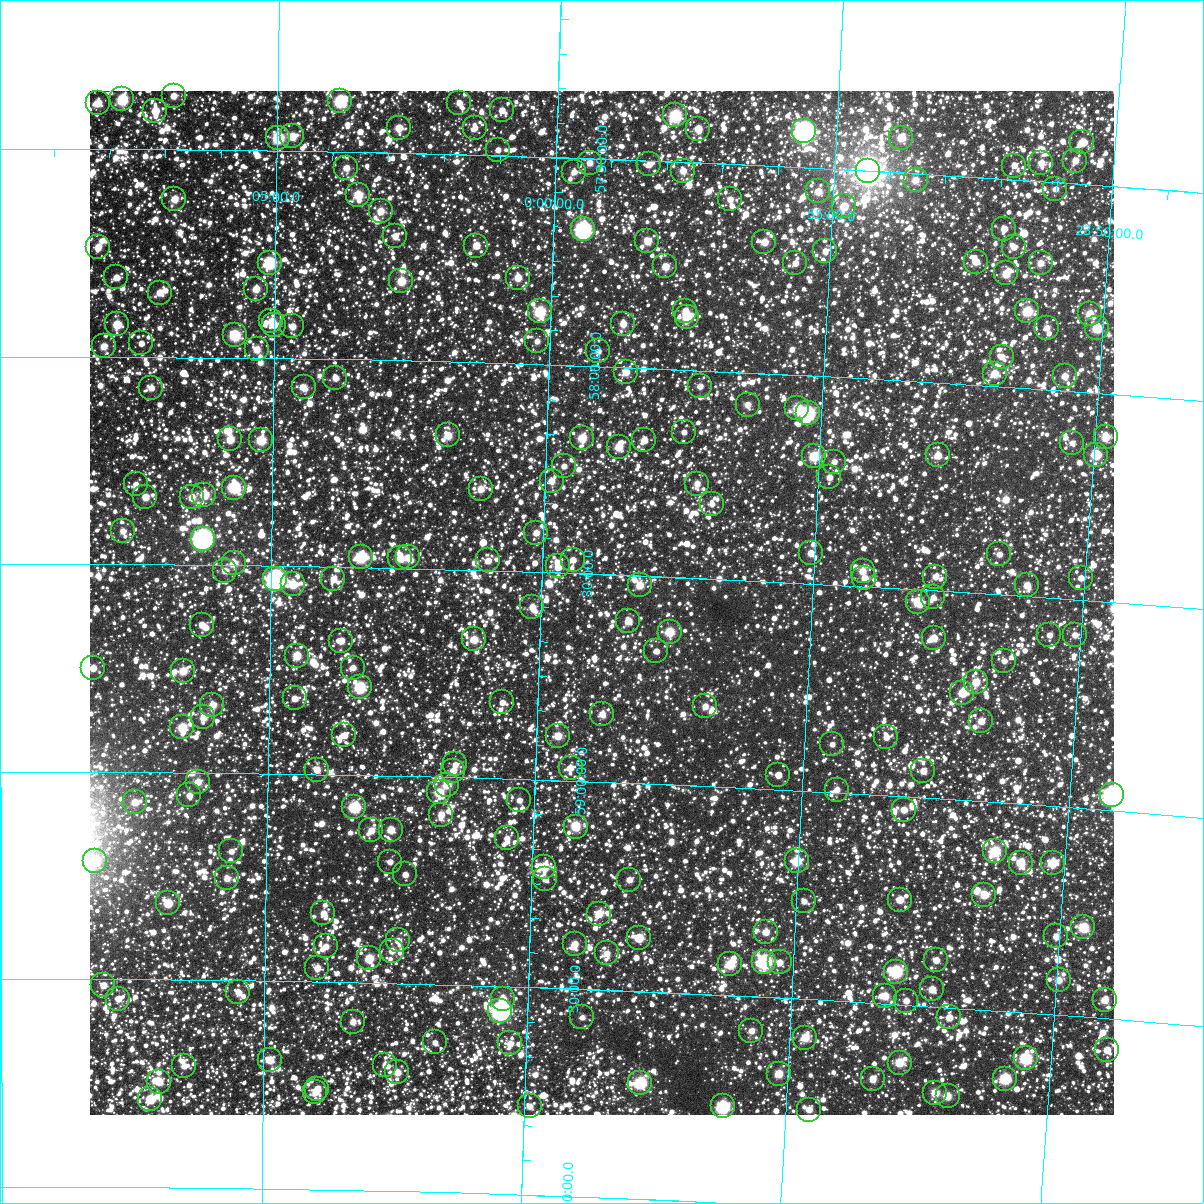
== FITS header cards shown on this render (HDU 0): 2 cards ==
NAXIS1  =                 1024
NAXIS2  =                 1024

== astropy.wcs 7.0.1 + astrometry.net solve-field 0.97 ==
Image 1024 x 1024 px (HDU 0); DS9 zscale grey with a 90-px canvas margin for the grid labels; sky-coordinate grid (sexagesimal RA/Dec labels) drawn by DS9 from the SOLVED WCS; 253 Tycho-2 reference stars matched to detected sources circled (green)
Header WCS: RA---TAN-SIP/DEC--TAN-SIP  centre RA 23:58:53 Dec +58:34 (359.72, +58.57 deg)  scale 8.68 arcsec/px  FOV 148.1' x 148.0'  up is +178 deg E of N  parity flipped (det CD > 0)
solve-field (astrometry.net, Tycho-2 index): VERIFIED the header's WCS against the Tycho-2 star catalogue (verified at 6 index scales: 11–253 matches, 0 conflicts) and refined it, rather than solving blind
Solved WCS: RA---TAN-SIP/DEC--TAN-SIP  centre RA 23:58:53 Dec +58:34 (359.72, +58.57 deg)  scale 8.68 arcsec/px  FOV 148.1' x 148.0'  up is +178 deg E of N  parity flipped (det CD > 0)
The solver's refit moves the header's centre by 0.079 arcsec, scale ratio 1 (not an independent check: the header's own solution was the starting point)
Tycho-2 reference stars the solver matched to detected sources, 253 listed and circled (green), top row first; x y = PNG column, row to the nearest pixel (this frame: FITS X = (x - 90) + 1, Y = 1024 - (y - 91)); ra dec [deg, ICRS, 3 dp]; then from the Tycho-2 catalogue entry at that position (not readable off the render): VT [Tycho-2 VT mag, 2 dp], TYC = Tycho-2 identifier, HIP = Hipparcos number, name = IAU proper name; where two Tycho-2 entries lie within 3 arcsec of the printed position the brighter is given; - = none
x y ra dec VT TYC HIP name
174 96 1.715 +57.371 10.47 3660-801-1 - -
122 99 1.944 +57.379 9.16 3660-825-1 - -
340 101 0.969 +57.378 8.16 3660-1183-1 303 -
98 103 2.054 +57.389 9.91 3660-655-1 - -
459 103 0.439 +57.376 11.29 3660-815-1 - -
502 110 0.247 +57.391 11.28 3660-1469-1 - -
155 111 1.796 +57.408 9.93 3660-1739-1 - -
675 115 359.472 +57.389 9.00 4009-2608-1 - -
399 128 0.706 +57.440 9.95 3660-1117-1 - -
475 128 0.366 +57.435 11.46 3660-687-1 - -
698 129 359.366 +57.418 10.08 4009-1454-1 - -
804 131 358.891 +57.412 6.06 4009-987-1 117957 -
292 136 1.184 +57.465 10.03 3660-1413-1 - -
278 138 1.245 +57.469 8.33 3660-613-1 408 -
901 138 358.457 +57.415 10.13 4009-674-1 - -
1082 142 357.648 +57.399 9.90 4009-1669-1 - -
498 150 0.260 +57.487 11.18 3660-1205-1 - -
1075 161 357.673 +57.445 10.51 4009-1181-1 - -
590 163 359.846 +57.510 10.59 4009-988-1 - -
1041 163 357.824 +57.456 10.50 4009-1020-1 - -
649 164 359.580 +57.509 10.86 4009-991-1 - -
1014 166 357.945 +57.466 11.48 4009-801-1 - -
346 168 0.937 +57.539 10.49 3660-1253-1 - -
683 171 359.426 +57.521 10.39 4009-669-1 - -
868 171 358.596 +57.499 4.63 4009-2605-1 117863 -
574 172 359.916 +57.534 10.84 4009-1166-1 - -
916 180 358.380 +57.515 11.80 4009-2255-1 - -
1055 189 357.754 +57.516 11.14 4009-1519-1 - -
818 191 358.816 +57.556 10.17 4009-1788-1 - -
358 195 0.882 +57.603 9.29 3660-853-1 - -
174 199 1.707 +57.620 10.03 3660-759-1 - -
730 199 359.210 +57.584 10.60 4009-1057-1 - -
844 206 358.697 +57.588 9.99 4009-1457-1 - -
381 211 0.779 +57.640 10.25 3660-611-1 - -
583 229 359.866 +57.671 7.22 4009-43-1 118276 -
1004 229 357.973 +57.620 10.98 4009-203-1 - -
395 236 0.712 +57.701 10.93 3660-554-1 - -
647 241 359.574 +57.693 10.05 4009-135-1 - -
764 242 359.046 +57.684 10.19 4009-201-1 - -
476 246 0.344 +57.718 10.40 3660-523-1 - -
98 247 2.051 +57.735 10.47 3660-499-1 - -
1014 247 357.923 +57.663 11.15 4009-139-1 - -
825 251 358.771 +57.698 10.93 4009-77-1 - -
976 262 358.091 +57.703 10.55 4009-23-1 - -
270 263 1.275 +57.770 8.27 3660-43-1 - -
795 263 358.902 +57.731 11.04 4009-474-1 - -
1041 263 357.798 +57.696 10.47 4009-29-1 - -
665 266 359.488 +57.753 10.06 4009-399-1 - -
1006 273 357.950 +57.727 9.84 4009-486-1 - -
116 277 1.967 +57.809 11.08 3660-396-1 - -
518 278 0.152 +57.792 10.13 3660-398-1 - -
401 281 0.679 +57.808 9.47 3660-593-1 - -
256 289 1.336 +57.834 10.11 3660-585-1 - -
160 293 1.771 +57.845 10.29 3660-512-1 - -
540 311 0.048 +57.872 8.63 3660-183-1 - -
685 311 359.390 +57.857 11.17 4009-10-1 - -
1027 311 357.843 +57.814 9.01 4009-508-1 117633 -
1090 314 357.561 +57.810 9.74 4009-481-1 - -
687 317 359.382 +57.872 9.18 4009-64-1 - -
271 321 1.263 +57.911 10.15 3660-301-1 - -
117 324 1.964 +57.923 9.52 3660-239-1 - -
623 324 359.669 +57.895 10.26 4009-188-1 - -
274 325 1.251 +57.920 10.84 3660-36-1 - -
292 326 1.168 +57.923 10.33 3660-436-1 - -
1047 328 357.751 +57.852 10.88 4009-313-1 - -
1097 328 357.525 +57.844 9.15 4009-212-1 - -
235 335 1.429 +57.946 8.56 3660-537-1 - -
537 341 0.056 +57.944 11.33 3660-72-1 - -
141 343 1.853 +57.968 11.14 3660-541-1 - -
104 346 2.024 +57.975 10.29 3660-242-1 - -
257 349 1.328 +57.980 10.18 3660-184-1 - -
598 351 359.778 +57.963 11.21 4009-413-1 - -
1002 357 357.945 +57.927 10.82 4009-94-1 - -
626 372 359.649 +58.010 10.11 4009-356-1 - -
995 374 357.974 +57.969 9.80 4009-305-1 - -
1065 376 357.655 +57.964 10.23 4009-253-1 - -
335 378 0.969 +58.045 11.01 3660-368-1 - -
700 386 359.309 +58.038 11.44 4009-377-1 - -
304 387 1.112 +58.069 10.47 3660-142-1 352 -
151 388 1.806 +58.075 10.56 3660-235-1 - -
748 405 359.088 +58.077 10.75 4009-142-1 - -
797 408 358.860 +58.079 9.26 4009-148-1 117947 -
808 413 358.812 +58.089 7.51 4009-132-1 117930 -
684 432 359.373 +58.149 11.60 4013-1072-1 - -
448 435 0.450 +58.177 9.85 3664-231-1 - -
1106 437 357.450 +58.104 9.84 4009-198-1 - -
582 438 359.836 +58.173 9.54 4013-1330-1 - -
230 439 1.444 +58.197 9.85 3664-87-1 - -
261 440 1.304 +58.198 9.23 3664-252-1 - -
644 440 359.553 +58.173 10.89 4013-612-1 - -
1072 443 357.601 +58.124 11.28 4009-333-1 - -
619 447 359.667 +58.192 9.84 4013-1242-1 - -
938 455 358.209 +58.174 10.29 4013-726-1 - -
1096 455 357.488 +58.148 9.15 4013-1278-1 - -
814 456 358.774 +58.193 9.18 4013-1140-1 - -
834 462 358.681 +58.204 10.98 4013-238-1 - -
564 466 359.915 +58.243 11.12 4013-1274-1 - -
829 477 358.699 +58.242 11.49 4013-1250-1 - -
552 481 359.968 +58.280 10.41 4013-1340-1 - -
136 484 1.875 +58.307 11.34 3664-1651-1 - -
697 484 359.303 +58.272 10.62 4013-458-1 - -
234 488 1.424 +58.313 8.29 3664-1790-1 475 -
481 489 0.293 +58.304 10.45 3664-1903-1 - -
204 495 1.559 +58.331 9.56 3664-1597-1 - -
145 497 1.830 +58.338 10.08 3664-1626-1 - -
192 497 1.617 +58.338 10.36 3664-1715-1 - -
712 504 359.231 +58.320 11.48 4013-480-1 - -
123 531 1.933 +58.420 10.96 3664-1700-1 - -
536 533 0.032 +58.405 10.76 3664-1748-1 - -
203 539 1.566 +58.437 6.42 3664-1986-1 518 -
811 553 358.765 +58.426 10.38 4013-568-1 - -
999 554 357.899 +58.403 10.91 4013-1090-1 - -
361 557 0.837 +58.475 8.56 3664-1093-1 - -
408 557 0.620 +58.473 10.53 3664-1800-1 - -
400 558 0.656 +58.476 10.13 3664-829-1 - -
488 560 0.250 +58.476 11.03 3664-1343-1 - -
573 560 359.859 +58.467 11.13 4013-518-1 - -
234 563 1.422 +58.495 9.90 3664-1317-1 - -
558 566 359.925 +58.485 10.20 4013-390-1 - -
225 571 1.460 +58.514 10.43 3664-1611-1 - -
863 571 358.523 +58.463 10.31 4013-450-1 - -
935 577 358.186 +58.467 11.06 4013-698-1 - -
864 578 358.513 +58.480 10.87 4013-1184-1 - -
1081 578 357.518 +58.447 11.16 4013-272-1 - -
275 579 1.229 +58.532 6.70 3664-929-1 398 -
333 579 0.960 +58.529 10.48 3664-951-1 - -
293 584 1.146 +58.544 9.57 3664-1898-1 - -
640 585 359.547 +58.522 9.88 4013-134-1 - -
1027 585 357.763 +58.473 10.14 4013-366-1 - -
933 597 358.191 +58.517 11.44 4013-102-1 - -
918 602 358.260 +58.529 9.37 4013-454-1 - -
532 607 0.038 +58.585 10.62 3664-1123-1 - -
628 621 359.593 +58.610 10.18 4013-1004-1 - -
202 625 1.564 +58.644 10.80 3664-1876-1 - -
670 632 359.399 +58.632 9.30 4013-324-1 118124 -
1049 635 357.644 +58.589 11.18 4013-1068-1 - -
1075 635 357.528 +58.584 11.25 4013-492-1 - -
934 638 358.178 +58.614 10.08 4013-92-1 - -
474 639 0.304 +58.667 9.75 3664-913-1 - -
341 641 0.920 +58.678 10.56 3664-1856-1 - -
656 651 359.456 +58.679 11.77 4013-362-1 - -
297 656 1.123 +58.716 9.56 3664-1684-1 - -
1004 661 357.845 +58.658 11.55 4013-884-1 - -
93 668 2.068 +58.750 10.49 3664-1733-1 - -
353 668 0.862 +58.742 10.86 3664-1439-1 - -
183 671 1.650 +58.756 9.80 3664-1814-1 - -
976 682 357.970 +58.713 9.79 4013-852-1 - -
360 687 0.829 +58.789 8.60 3664-1429-1 - -
962 693 358.029 +58.742 10.10 4013-1168-1 117690 -
295 698 1.130 +58.819 11.35 3664-1195-1 - -
502 702 0.164 +58.817 11.63 3664-1555-1 - -
212 705 1.514 +58.838 10.19 3664-681-1 - -
705 706 359.219 +58.807 10.61 4013-676-1 - -
602 714 359.698 +58.836 10.51 4013-1596-1 - -
203 717 1.553 +58.867 10.26 3664-1369-1 - -
981 721 357.935 +58.807 10.41 4013-2-1 - -
182 727 1.652 +58.892 9.28 3664-1081-1 - -
344 735 0.896 +58.905 10.80 3664-1598-1 - -
558 736 359.899 +58.893 9.89 4013-1437-1 - -
886 737 358.371 +58.860 11.07 4013-1591-1 - -
832 744 358.620 +58.884 11.25 4013-1449-1 - -
455 764 0.375 +58.970 11.03 3664-1091-1 - -
571 768 359.835 +58.969 11.34 4013-1195-1 - -
317 770 1.021 +58.990 10.56 3664-1115-1 - -
453 771 0.384 +58.985 10.66 3664-1607-1 - -
923 771 358.188 +58.935 10.90 4013-1435-1 - -
778 775 358.864 +58.964 11.32 4013-1229-1 - -
198 782 1.578 +59.023 10.23 3664-1438-1 - -
447 785 0.410 +59.018 9.63 3664-1433-1 - -
837 790 358.587 +58.993 10.64 4013-1502-1 - -
439 792 0.448 +59.038 9.38 3664-1549-1 - -
189 795 1.616 +59.055 10.72 3664-1131-1 - -
1112 795 357.300 +58.963 6.40 4013-1801-1 117472 -
519 800 0.070 +59.051 10.83 3664-247-1 - -
135 802 1.872 +59.073 10.31 3664-739-1 - -
354 807 0.842 +59.079 8.34 3664-963-1 268 -
904 810 358.269 +59.031 10.68 4013-1011-1 - -
441 815 0.435 +59.091 10.90 3664-1624-1 - -
576 827 359.801 +59.111 9.91 4013-889-1 - -
371 830 0.761 +59.133 10.42 3664-637-1 - -
391 830 0.669 +59.130 9.85 3664-851-1 - -
507 838 0.123 +59.144 11.17 3664-148-1 - -
231 851 1.416 +59.189 11.10 3664-1678-1 - -
995 851 357.831 +59.118 8.76 4013-1420-1 117624 -
95 861 2.055 +59.216 9.80 3664-217-1 - -
797 861 358.757 +59.169 9.16 4013-1063-1 - -
390 862 0.669 +59.207 11.48 3664-226-1 - -
1021 863 357.707 +59.141 9.66 4013-1239-1 - -
1053 863 357.555 +59.135 9.38 4013-1488-1 - -
544 867 359.943 +59.209 9.32 4013-1430-1 - -
405 874 0.596 +59.237 11.02 3664-241-1 - -
227 878 1.436 +59.255 10.52 3664-1005-1 - -
545 879 359.935 +59.239 11.16 4013-1580-1 - -
629 880 359.541 +59.232 10.70 4013-301-1 - -
984 895 357.867 +59.223 9.75 4013-1481-1 - -
900 900 358.262 +59.248 10.22 4013-1155-1 - -
804 901 358.712 +59.265 11.46 4013-1215-1 - -
168 903 1.712 +59.316 9.53 3664-193-1 - -
323 913 0.978 +59.335 10.68 3664-405-1 - -
599 914 359.678 +59.317 9.92 4013-473-1 - -
1083 927 357.390 +59.286 8.85 4013-623-1 - -
766 932 358.886 +59.343 10.27 4013-599-1 - -
1056 936 357.516 +59.312 11.17 4013-551-1 - -
639 938 359.484 +59.371 10.13 4013-39-1 - -
398 940 0.623 +59.397 10.78 3664-843-1 - -
575 944 359.786 +59.392 10.40 4013-505-1 - -
326 946 0.964 +59.415 10.79 3664-717-1 - -
392 951 0.651 +59.422 10.81 3664-295-1 - -
607 953 359.632 +59.412 10.62 4013-271-1 - -
369 958 0.757 +59.441 9.59 3664-1055-1 - -
936 960 358.075 +59.388 10.76 4013-873-1 - -
764 962 358.886 +59.416 7.39 4013-17-1 117955 -
780 962 358.813 +59.415 11.28 4013-1181-1 - -
730 964 359.047 +59.425 9.19 4013-393-1 - -
317 968 1.001 +59.466 10.38 3664-477-1 - -
896 972 358.260 +59.422 7.96 4013-379-1 117772 -
1059 980 357.489 +59.416 10.22 4013-715-1 - -
103 985 2.015 +59.514 10.75 3664-1292-1 - -
932 989 358.085 +59.459 10.29 4013-399-1 - -
238 992 1.374 +59.529 11.27 3664-1008-1 - -
885 996 358.306 +59.482 9.78 4013-1391-1 - -
118 999 1.945 +59.546 10.98 3664-872-1 - -
503 999 0.118 +59.532 10.30 3664-1262-1 - -
1105 1000 357.265 +59.456 9.95 4013-1619-1 - -
906 1001 358.205 +59.490 10.97 4013-669-1 - -
500 1011 0.129 +59.560 6.29 3664-1984-1 43 -
582 1017 359.738 +59.568 11.36 4013-357-1 - -
949 1017 357.996 +59.524 11.04 4013-1456-1 - -
353 1022 0.828 +59.595 10.62 3664-1152-1 - -
751 1031 358.931 +59.583 11.18 4013-971-1 - -
805 1038 358.673 +59.593 9.60 4013-675-1 - -
435 1042 0.435 +59.640 11.35 3664-257-1 - -
510 1043 0.078 +59.637 10.83 3664-692-1 - -
1107 1050 357.237 +59.575 10.43 4013-291-1 - -
1026 1058 357.619 +59.610 8.31 4013-803-1 117561 -
270 1060 1.221 +59.690 9.98 3664-610-1 - -
900 1063 358.217 +59.640 9.40 4013-1141-1 - -
385 1065 0.669 +59.697 11.36 3664-1076-1 - -
184 1066 1.630 +59.707 11.29 3664-266-1 - -
397 1072 0.610 +59.715 10.36 3664-584-1 - -
779 1074 358.790 +59.682 9.67 4013-1411-1 - -
873 1079 358.340 +59.684 10.49 4013-759-1 - -
1005 1079 357.711 +59.662 8.34 4013-127-1 117590 -
159 1082 1.749 +59.745 9.82 3664-536-1 - -
640 1083 359.449 +59.720 8.21 4013-359-1 118139 -
317 1089 0.991 +59.758 10.37 3664-248-1 - -
315 1092 1.001 +59.767 11.24 3664-329-1 - -
935 1093 358.039 +59.707 9.63 4013-1381-1 - -
948 1096 357.979 +59.714 9.77 4013-763-1 - -
150 1099 1.789 +59.787 9.57 3664-224-1 - -
530 1106 359.973 +59.787 11.06 4013-809-1 - -
723 1106 359.048 +59.768 7.74 4013-295-1 118010 -
809 1110 358.636 +59.765 10.32 4013-277-1 - -